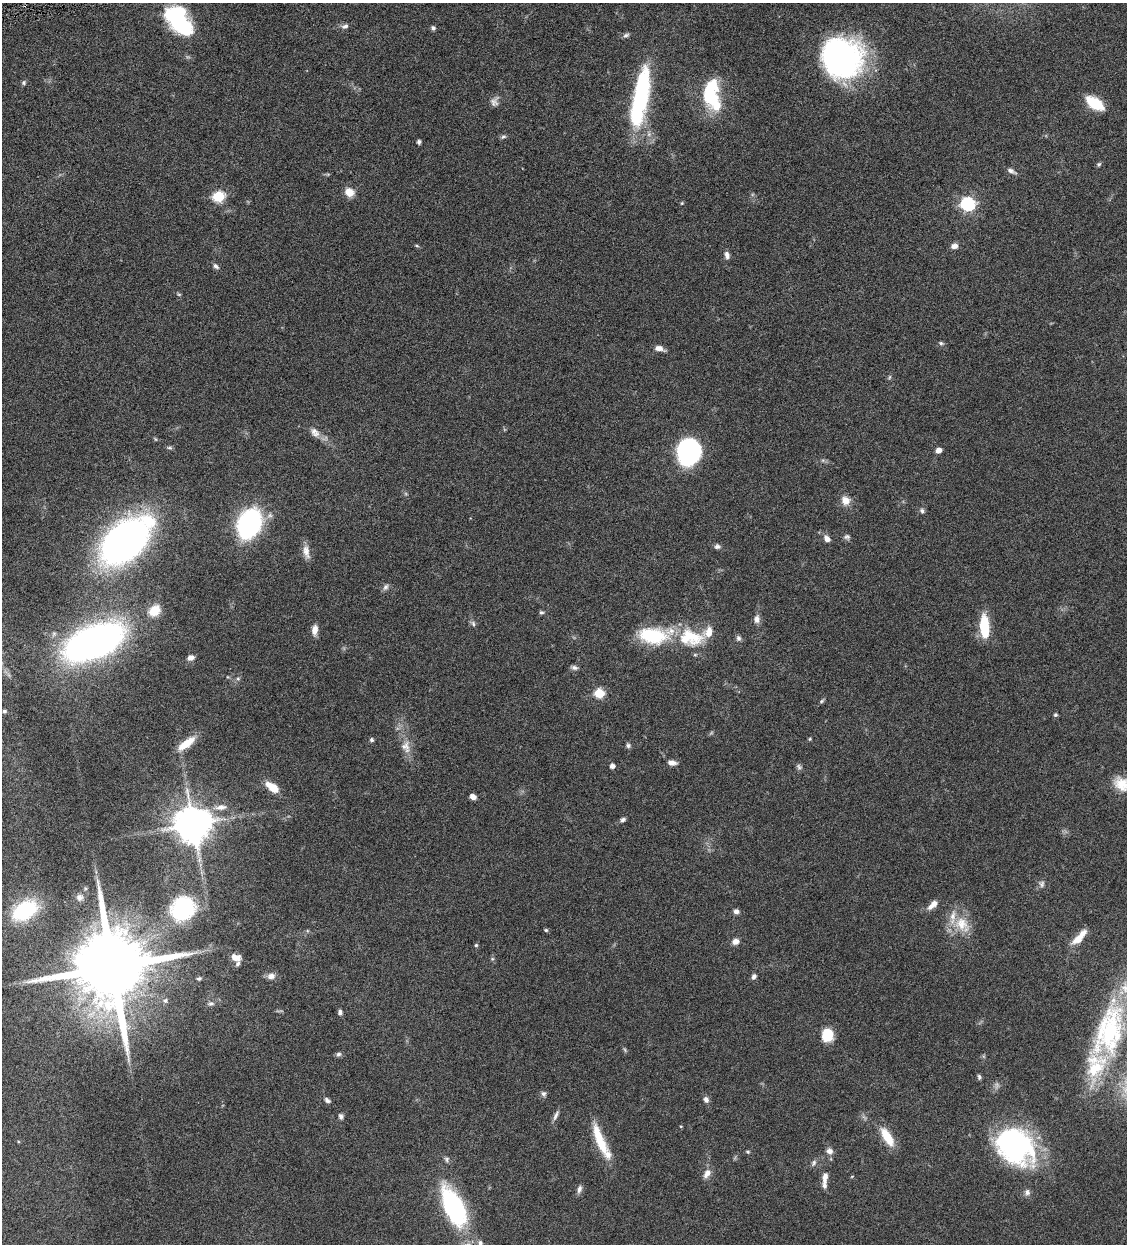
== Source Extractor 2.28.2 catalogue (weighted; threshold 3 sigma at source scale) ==
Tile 11 of 4 x 4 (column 3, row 3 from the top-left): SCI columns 2514-3638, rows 1245-2486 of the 4911 x 4972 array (HDU 1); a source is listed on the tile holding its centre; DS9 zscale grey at full resolution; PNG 1129 x 1246 px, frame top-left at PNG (2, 3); no overlay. Shown black and unused: <1% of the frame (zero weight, under 4 of 8 exposures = <1% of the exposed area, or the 3 px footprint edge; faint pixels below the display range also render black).
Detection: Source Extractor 2.28.2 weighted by HDU 2 'WHT'; one run over the whole footprint, this tile lists its part. Background 0.0441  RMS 0.0037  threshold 0.0152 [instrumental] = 3 sigma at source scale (4.09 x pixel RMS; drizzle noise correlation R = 1.36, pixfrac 0.8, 0.05/0.05 arcsec/px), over >= 5 px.
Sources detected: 130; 4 inside a brighter object's white glare — not listed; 13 inside a brighter listed object's ellipse — not listed separately; the other 113 listed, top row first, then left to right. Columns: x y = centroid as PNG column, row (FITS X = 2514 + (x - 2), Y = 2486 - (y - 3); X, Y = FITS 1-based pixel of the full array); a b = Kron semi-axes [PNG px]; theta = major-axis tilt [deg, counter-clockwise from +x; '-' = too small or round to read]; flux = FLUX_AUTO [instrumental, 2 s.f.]
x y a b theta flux
178 20 34 20 -59 33
345 26 10 6 15 1.1
433 28 6 5 - 0.77
626 35 9 5 22 0.86
841 58 35 34 - 97
23 83 6 6 - 0.63
710 93 29 15 87 23
640 96 65 15 80 45
494 102 13 10 68 1.7
1095 103 17 9 -33 12
503 137 8 5 13 0.69
419 142 5 4 - 0.81
1099 164 6 5 - 0.56
1011 171 12 5 -27 1.3
349 192 10 8 -27 4
219 196 6 6 - 28
682 203 5 4 - 0.34
968 204 6 6 - 63
416 246 6 3 -19 0.42
954 246 8 6 15 1.7
727 255 9 6 -75 1.3
216 266 8 6 -48 1.1
179 294 6 4 -1 0.38
941 343 6 5 - 0.61
659 348 9 6 -9 2.2
889 377 6 4 88 0.46
315 432 15 10 -48 2.5
155 439 6 3 -71 0.35
169 448 8 4 0 0.58
689 450 19 18 - 56
938 450 5 4 - 2.8
845 500 12 10 -55 3
922 511 6 6 - 0.86
249 523 18 13 68 89
847 537 9 6 12 0.89
827 539 9 7 -56 1.8
125 541 36 25 41 200
717 546 7 6 - 0.97
306 552 20 8 -79 2.7
385 587 9 6 58 1.1
154 610 16 12 38 5.1
541 612 6 5 - 0.6
757 619 11 8 86 1.7
473 623 8 5 -73 0.86
984 627 26 10 -86 11
315 630 12 7 85 2.5
654 635 41 20 0 20
694 637 21 15 -59 7.5
738 638 8 7 - 0.96
94 642 43 20 23 210
191 658 7 6 - 1.9
574 668 9 6 -7 1
238 679 6 4 0 0.49
599 693 5 5 - 21
821 701 7 4 29 0.52
4 711 5 4 - 0.62
1055 715 5 5 - 0.56
810 739 4 4 - 0.4
372 740 6 5 - 0.62
186 743 23 8 38 6.3
628 745 7 6 - 0.73
406 747 18 12 -73 3.8
672 762 11 6 -11 1.6
612 766 4 4 - 1.7
799 767 9 6 -45 0.85
1122 784 21 16 -23 6.8
273 787 13 6 -36 7.1
473 797 6 5 - 1.9
221 807 17 8 7 2.8
623 820 7 5 36 0.86
193 824 10 10 - 990
1042 884 9 7 84 1.1
80 897 10 9 - 1.6
932 905 16 7 43 2.5
183 908 24 21 43 32
25 910 24 16 33 28
736 911 7 6 - 1.1
962 924 22 19 -36 8.4
546 930 5 4 - 0.47
1078 939 18 9 32 3.6
735 941 8 7 - 1.9
476 945 4 4 - 0.5
235 958 11 7 -16 2.8
112 967 20 17 -83 5900
271 976 10 8 8 2
754 976 7 5 66 1
199 978 7 5 24 0.58
211 1003 8 6 8 0.96
340 1012 6 5 - 0.88
1109 1031 75 35 75 52
828 1035 13 10 -90 8.8
625 1050 6 4 -71 0.49
338 1054 7 6 - 0.81
979 1077 7 4 -80 0.68
543 1094 7 7 - 0.98
327 1100 8 5 -41 0.95
706 1100 9 6 -58 1.2
556 1115 15 5 65 1.3
341 1116 7 6 - 0.98
681 1126 4 3 - 0.25
598 1134 28 11 -69 7.6
887 1137 23 9 -58 8
1014 1148 47 36 -43 51
829 1151 9 8 - 1.6
748 1152 5 4 - 0.46
447 1159 7 6 - 0.81
814 1163 9 5 65 0.91
707 1173 13 8 53 2.3
825 1177 15 7 80 2.3
579 1189 11 6 75 1.2
1027 1192 8 7 - 1.2
454 1207 38 16 -65 52
480 1243 7 5 -72 0.83
Isophote crosses this tile's border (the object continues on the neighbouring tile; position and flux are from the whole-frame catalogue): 2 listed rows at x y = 1122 784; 480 1243